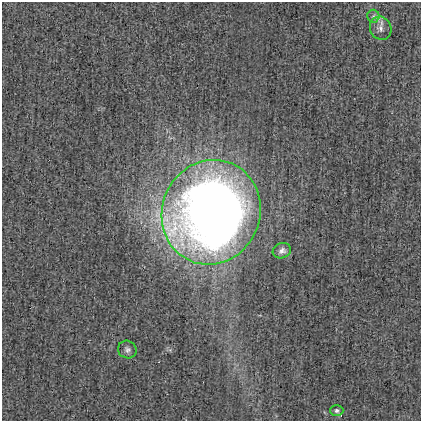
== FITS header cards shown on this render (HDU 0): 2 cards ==
NAXIS1  =                  419
NAXIS2  =                  419

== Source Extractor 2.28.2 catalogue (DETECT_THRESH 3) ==
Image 419 x 419 px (HDU 0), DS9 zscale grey, 1 PNG px = 1 image px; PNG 423 x 423 px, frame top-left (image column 1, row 419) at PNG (2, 2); each listed source drawn as its Kron ellipse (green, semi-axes under 4 px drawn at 4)
Background 8.70e-04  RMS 0.024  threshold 0.0707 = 3 sigma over >= 5 px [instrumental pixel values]
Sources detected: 6; all 6 listed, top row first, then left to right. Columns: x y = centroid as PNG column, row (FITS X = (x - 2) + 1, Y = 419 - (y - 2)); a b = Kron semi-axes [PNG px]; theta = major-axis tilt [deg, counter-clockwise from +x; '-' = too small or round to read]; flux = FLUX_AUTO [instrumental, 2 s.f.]
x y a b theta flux
373 16 6 6 - 3.7
381 28 12 10 -62 10
211 212 53 49 67 1800
282 251 9 7 20 6.6
127 350 9 8 - 6.1
337 411 6 5 - 3.4